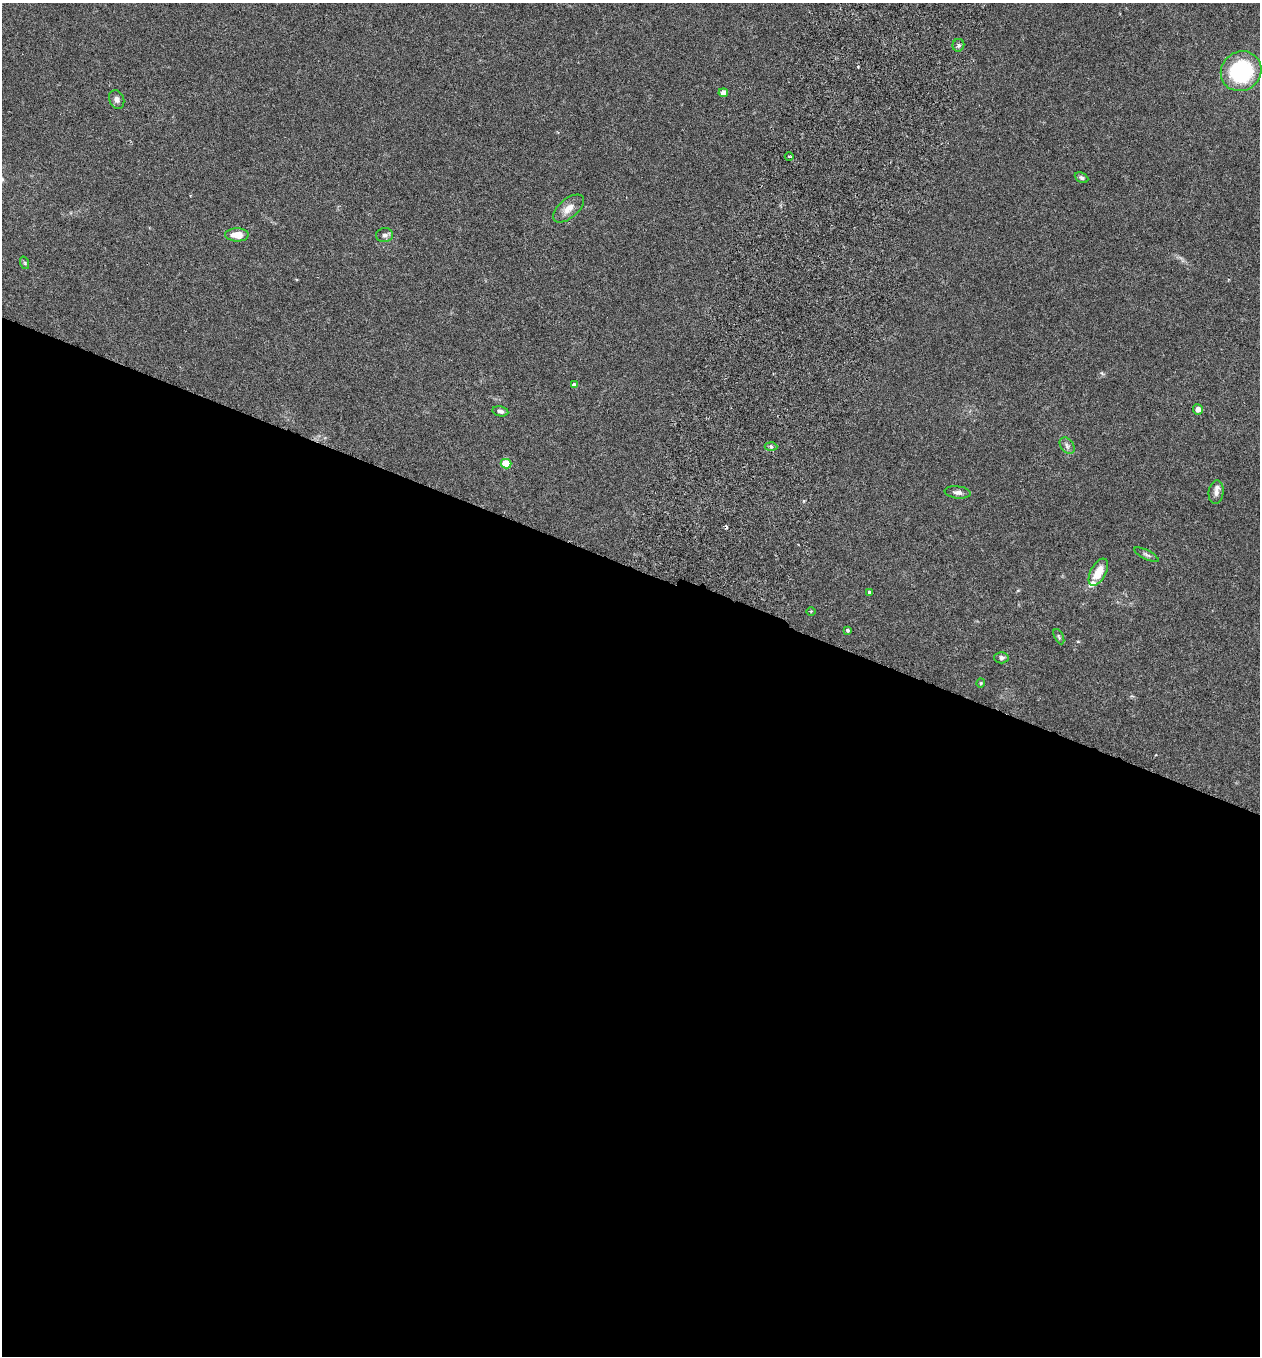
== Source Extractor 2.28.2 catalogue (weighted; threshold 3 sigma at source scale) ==
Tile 14 of 4 x 4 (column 2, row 4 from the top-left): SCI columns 1450-2707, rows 29-1382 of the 5545 x 5467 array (HDU 1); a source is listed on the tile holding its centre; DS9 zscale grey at full resolution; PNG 1262 x 1358 px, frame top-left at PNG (2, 3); each listed source drawn as its Kron ellipse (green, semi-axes under 4 px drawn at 4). Shown black and unused: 58% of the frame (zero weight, under 3 of 6 exposures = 3% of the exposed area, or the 3 px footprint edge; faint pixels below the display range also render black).
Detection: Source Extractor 2.28.2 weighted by HDU 2 'WHT'; one run over the whole footprint, this tile lists its part. Background 0.0188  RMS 0.002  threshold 0.00818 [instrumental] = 3 sigma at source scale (4.09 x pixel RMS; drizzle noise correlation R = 1.36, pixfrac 0.8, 0.05/0.05 arcsec/px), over >= 5 px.
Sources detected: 29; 1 cosmic-ray / hot-pixel residue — neither listed nor drawn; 2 inside a brighter listed object's ellipse — not listed separately; the other 26 listed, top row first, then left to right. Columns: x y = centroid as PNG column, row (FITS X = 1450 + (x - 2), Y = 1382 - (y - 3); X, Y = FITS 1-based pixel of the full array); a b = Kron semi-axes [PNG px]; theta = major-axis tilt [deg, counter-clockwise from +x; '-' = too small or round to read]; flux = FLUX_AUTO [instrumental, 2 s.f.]
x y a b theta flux
958 45 6 5 - 0.48
1241 71 21 19 39 19
723 93 4 4 - 2.1
117 99 9 7 -69 0.71
789 156 4 3 - 0.22
1082 178 7 4 -26 0.42
568 208 18 9 40 1.9
237 235 12 6 0 2.6
385 235 8 7 - 0.66
25 263 6 4 -71 0.28
574 385 4 3 - 0.57
1198 409 5 5 - 0.96
500 411 8 5 -11 0.51
771 446 6 4 -3 0.36
1067 446 9 6 -50 0.59
506 464 5 4 - 5.8
958 492 13 6 -6 0.8
1216 492 12 7 83 0.88
1146 555 13 4 -27 0.48
1098 572 15 7 62 3.3
869 592 3 3 - 0.56
811 612 4 3 - 0.17
847 630 4 3 - 0.27
1059 637 8 4 -64 0.33
1001 658 7 5 1 0.57
981 683 4 4 - 0.21